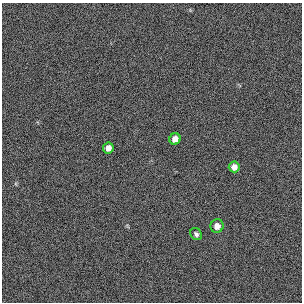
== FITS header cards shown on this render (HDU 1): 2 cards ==
NAXIS1  =                  300 / length of original image axis
NAXIS2  =                  300 / length of original image axis

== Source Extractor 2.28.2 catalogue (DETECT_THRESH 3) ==
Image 300 x 300 px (HDU 1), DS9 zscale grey, 1 PNG px = 1 image px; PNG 304 x 304 px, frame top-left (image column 1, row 300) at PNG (2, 3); each listed source drawn as its Kron ellipse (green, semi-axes under 4 px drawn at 4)
Background 384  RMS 66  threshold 199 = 3 sigma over >= 5 px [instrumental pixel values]
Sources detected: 5; all 5 listed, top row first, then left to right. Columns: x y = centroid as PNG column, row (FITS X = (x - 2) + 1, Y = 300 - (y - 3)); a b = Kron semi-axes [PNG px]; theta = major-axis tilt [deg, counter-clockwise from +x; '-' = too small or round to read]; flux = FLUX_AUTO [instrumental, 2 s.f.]
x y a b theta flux
175 139 6 5 - 30000
108 148 5 5 - 25000
234 167 5 5 - 25000
217 226 7 6 - 27000
196 234 6 5 - 11000